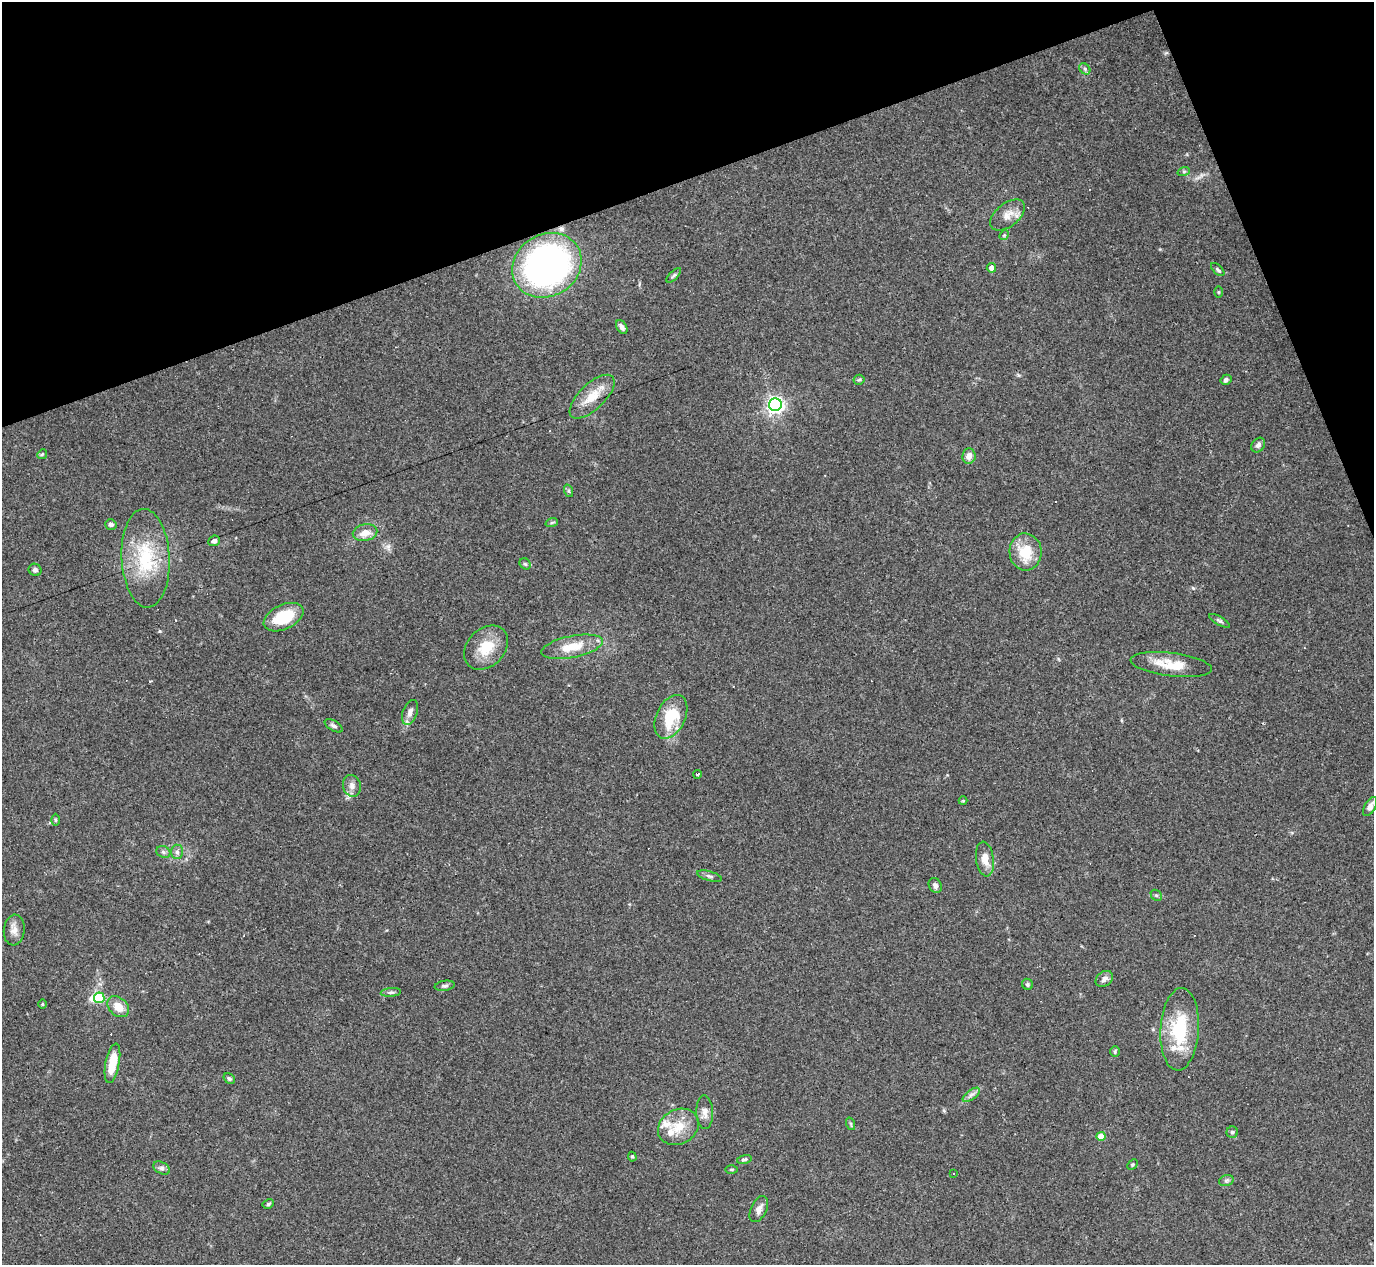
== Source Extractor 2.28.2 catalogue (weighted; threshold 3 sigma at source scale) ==
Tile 3 of 4 x 4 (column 3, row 1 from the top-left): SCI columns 2745-4116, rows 4064-5326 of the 5488 x 5473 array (HDU 1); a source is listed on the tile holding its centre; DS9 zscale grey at full resolution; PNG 1376 x 1267 px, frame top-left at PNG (2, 2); each listed source drawn as its Kron ellipse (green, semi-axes under 4 px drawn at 4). Shown black and unused: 18% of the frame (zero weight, under 3 of 4 exposures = <1% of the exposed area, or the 3 px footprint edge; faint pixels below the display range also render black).
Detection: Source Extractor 2.28.2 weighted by HDU 2 'WHT'; one run over the whole footprint, this tile lists its part. Background 0.16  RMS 0.0052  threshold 0.0233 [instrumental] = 3 sigma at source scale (4.5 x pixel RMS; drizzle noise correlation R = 1.50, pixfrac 1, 0.05/0.05 arcsec/px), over >= 5 px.
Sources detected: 81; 1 inside a brighter object's white glare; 5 cosmic-ray / hot-pixel residue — neither listed nor drawn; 3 inside a brighter listed object's ellipse — not listed separately; the other 72 listed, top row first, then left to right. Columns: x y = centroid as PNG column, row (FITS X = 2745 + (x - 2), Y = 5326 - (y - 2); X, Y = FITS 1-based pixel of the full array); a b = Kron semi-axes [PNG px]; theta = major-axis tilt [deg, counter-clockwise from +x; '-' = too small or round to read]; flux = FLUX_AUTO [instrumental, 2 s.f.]
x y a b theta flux
1085 69 6 5 - 1.1
1184 171 6 4 19 0.65
1008 215 20 11 39 6
1004 235 5 4 - 0.71
547 265 36 31 31 190
991 268 5 4 - 3.1
1218 269 8 4 -44 0.93
674 275 9 4 45 0.97
1219 292 5 3 - 0.53
622 327 7 5 -58 1.9
859 380 5 5 - 0.81
1226 380 6 5 - 1.1
592 397 28 13 44 11
775 405 6 6 - 200
1258 445 8 6 55 1.7
42 454 5 4 - 0.77
969 456 7 6 - 3.7
569 491 6 4 -72 0.79
552 522 6 4 20 0.75
111 524 6 5 - 1.4
365 533 12 8 12 5.8
214 541 6 5 - 1.5
1026 552 18 16 -87 14
146 558 49 24 -87 31
525 564 6 5 - 0.8
35 570 6 6 - 1.4
284 617 21 12 25 19
1220 621 11 4 -31 1.2
572 647 31 11 11 12
486 648 25 18 46 14
1171 665 41 11 -7 13
410 712 13 7 70 2.8
671 717 23 14 64 19
334 726 10 5 -31 1.5
697 774 4 3 - 38
352 786 11 9 -74 3
963 801 4 4 - 0.53
1370 807 10 5 58 3.4
55 820 6 4 -89 0.66
163 852 7 5 -22 1.3
177 852 7 6 - 1.6
985 859 17 9 -82 5.7
709 876 13 4 -16 1.4
935 885 8 6 -62 1.7
1156 895 6 4 -41 0.87
14 930 15 10 84 3.9
1104 979 9 7 36 2.5
1027 984 6 5 - 0.95
445 986 10 5 9 1.3
391 992 10 4 5 1.1
99 998 5 5 - 27
42 1004 5 3 - 0.44
118 1007 12 9 -42 7.2
1180 1029 41 19 87 30
1115 1052 5 4 - 0.73
112 1063 20 7 79 11
229 1079 6 4 -33 0.99
971 1095 10 5 35 1.8
705 1112 17 8 -88 3.6
851 1124 6 4 -72 0.67
678 1127 21 17 28 11
1232 1132 6 5 - 0.98
1101 1136 4 4 - 7.7
632 1157 5 4 - 0.68
744 1159 7 4 16 0.91
1133 1165 5 3 - 0.59
162 1168 9 5 -27 1.4
731 1169 6 3 0 0.6
953 1174 3 3 - 3.1
1226 1181 7 5 18 1.2
268 1204 6 4 29 0.8
759 1209 14 7 64 3
Overlapping masked pixels (flux is a lower limit): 2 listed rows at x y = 547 265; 1171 665
Isophote crosses this tile's border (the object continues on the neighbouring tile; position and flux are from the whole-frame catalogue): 1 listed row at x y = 1370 807
Unlisted compact peaks at least as high as the median listed source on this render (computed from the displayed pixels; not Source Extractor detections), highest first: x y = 160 631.